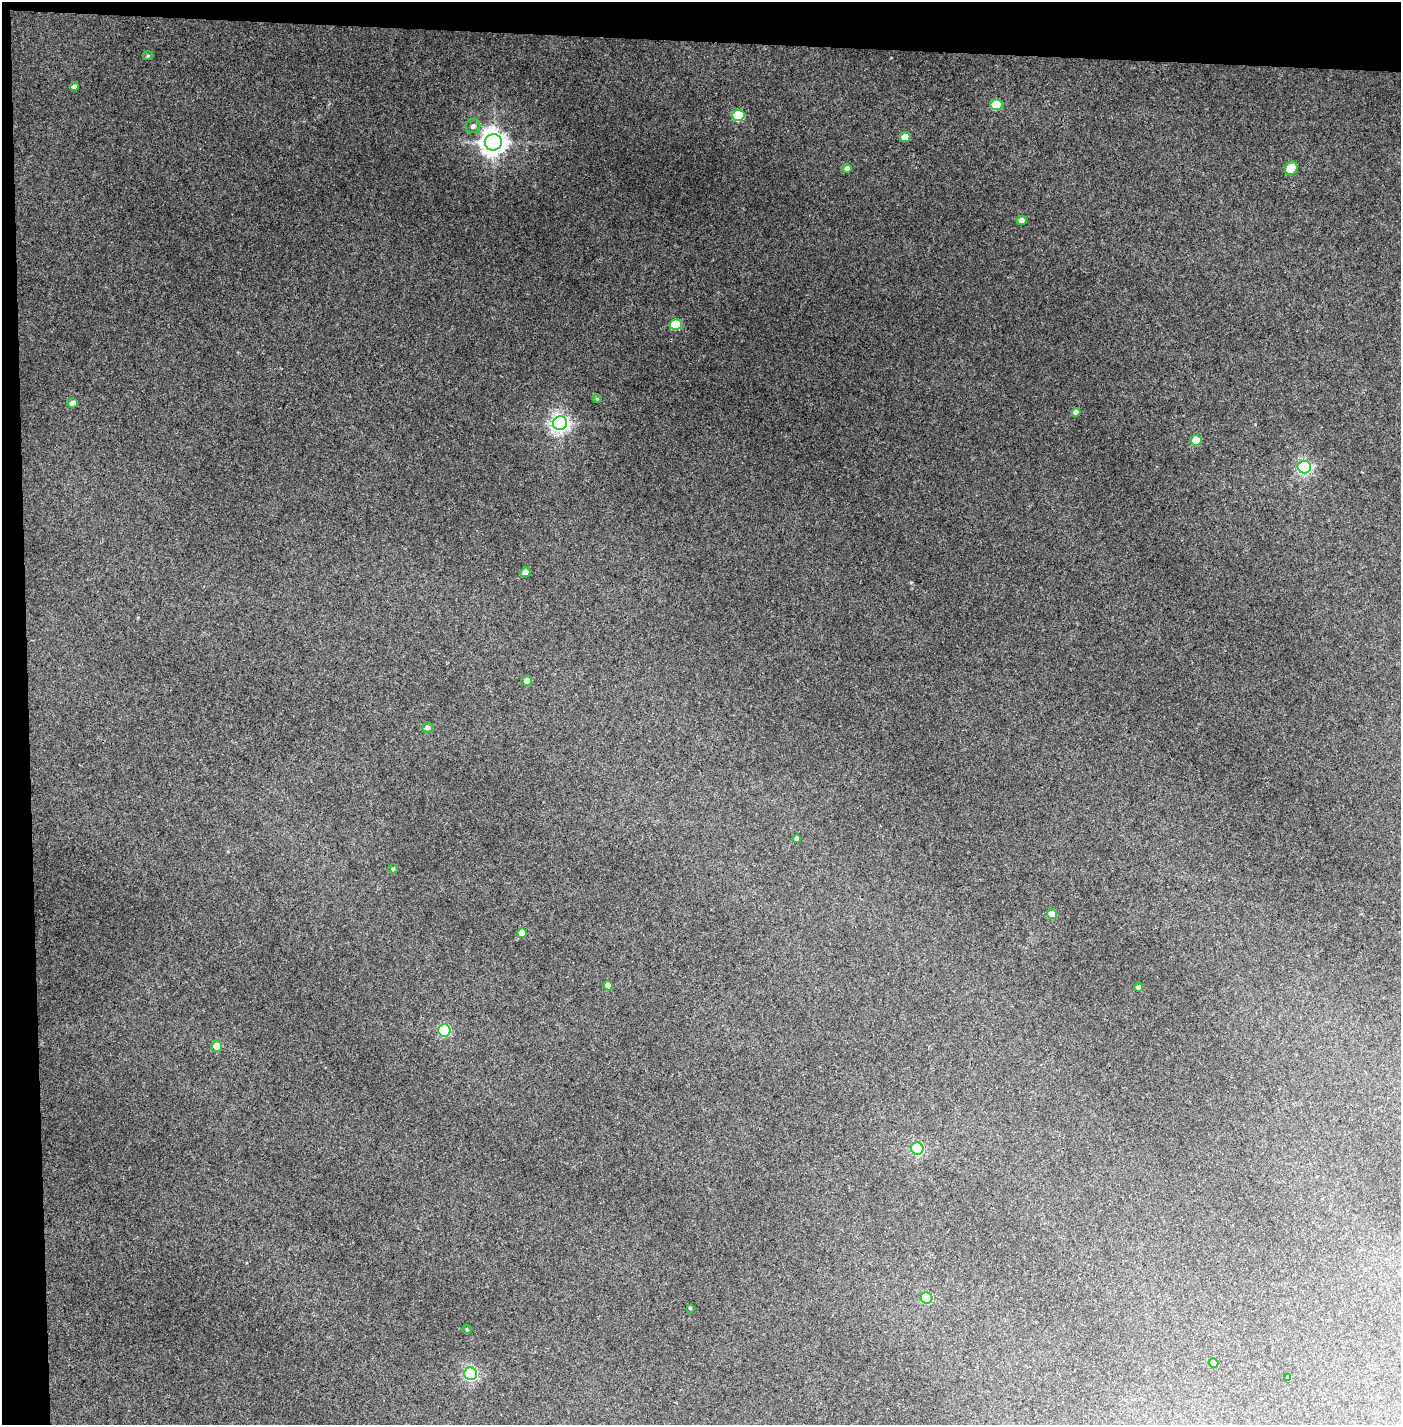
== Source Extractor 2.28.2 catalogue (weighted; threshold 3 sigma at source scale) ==
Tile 1 of 3 x 3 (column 1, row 1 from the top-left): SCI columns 51-1449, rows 2848-4270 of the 4295 x 4271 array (HDU 1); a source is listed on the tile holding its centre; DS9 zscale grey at full resolution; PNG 1403 x 1427 px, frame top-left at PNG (2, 2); each listed source drawn as its Kron ellipse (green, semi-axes under 4 px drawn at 4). Shown black and unused: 5% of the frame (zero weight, under 3 of 4 exposures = <1% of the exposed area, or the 3 px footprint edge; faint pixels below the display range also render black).
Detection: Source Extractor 2.28.2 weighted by HDU 2 'WHT'; one run over the whole footprint, this tile lists its part. Background 0.205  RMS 0.009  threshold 0.0406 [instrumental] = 3 sigma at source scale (4.5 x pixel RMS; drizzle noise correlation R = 1.50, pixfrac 1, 0.05/0.05 arcsec/px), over >= 5 px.
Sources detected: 35; all 35 listed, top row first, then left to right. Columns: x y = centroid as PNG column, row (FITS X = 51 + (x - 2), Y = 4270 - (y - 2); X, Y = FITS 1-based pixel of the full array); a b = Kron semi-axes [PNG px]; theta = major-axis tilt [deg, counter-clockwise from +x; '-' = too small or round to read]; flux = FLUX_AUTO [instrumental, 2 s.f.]
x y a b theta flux
148 56 5 3 - 1
74 87 5 4 - 2.6
996 105 6 5 - 30
738 115 6 5 - 42
473 126 7 7 - 3.2
905 137 5 4 - 8.8
493 142 8 8 - 790
847 168 5 4 - 2.4
1291 168 7 6 - 29
1022 220 5 4 - 4.9
676 325 6 5 - 33
597 399 4 4 - 1.1
73 403 5 4 - 4.6
1076 412 4 4 - 3.6
560 423 7 7 - 360
1196 440 5 5 - 16
1304 467 7 6 - 180
525 572 5 4 - 5.2
527 681 5 5 - 4.5
427 728 5 5 - 2.4
797 838 4 4 - 1.9
393 869 4 4 - 1.2
1052 914 5 5 - 10
522 933 5 5 - 9.7
608 986 5 4 - 4.1
1139 987 4 4 - 2.5
444 1030 6 6 - 65
217 1046 6 5 - 8.2
917 1148 6 6 - 120
926 1298 6 5 - 42
690 1308 4 3 - 0.76
467 1329 4 4 - 0.94
1214 1363 5 4 - 6.5
471 1374 6 6 - 150
1288 1378 4 3 - 1.4